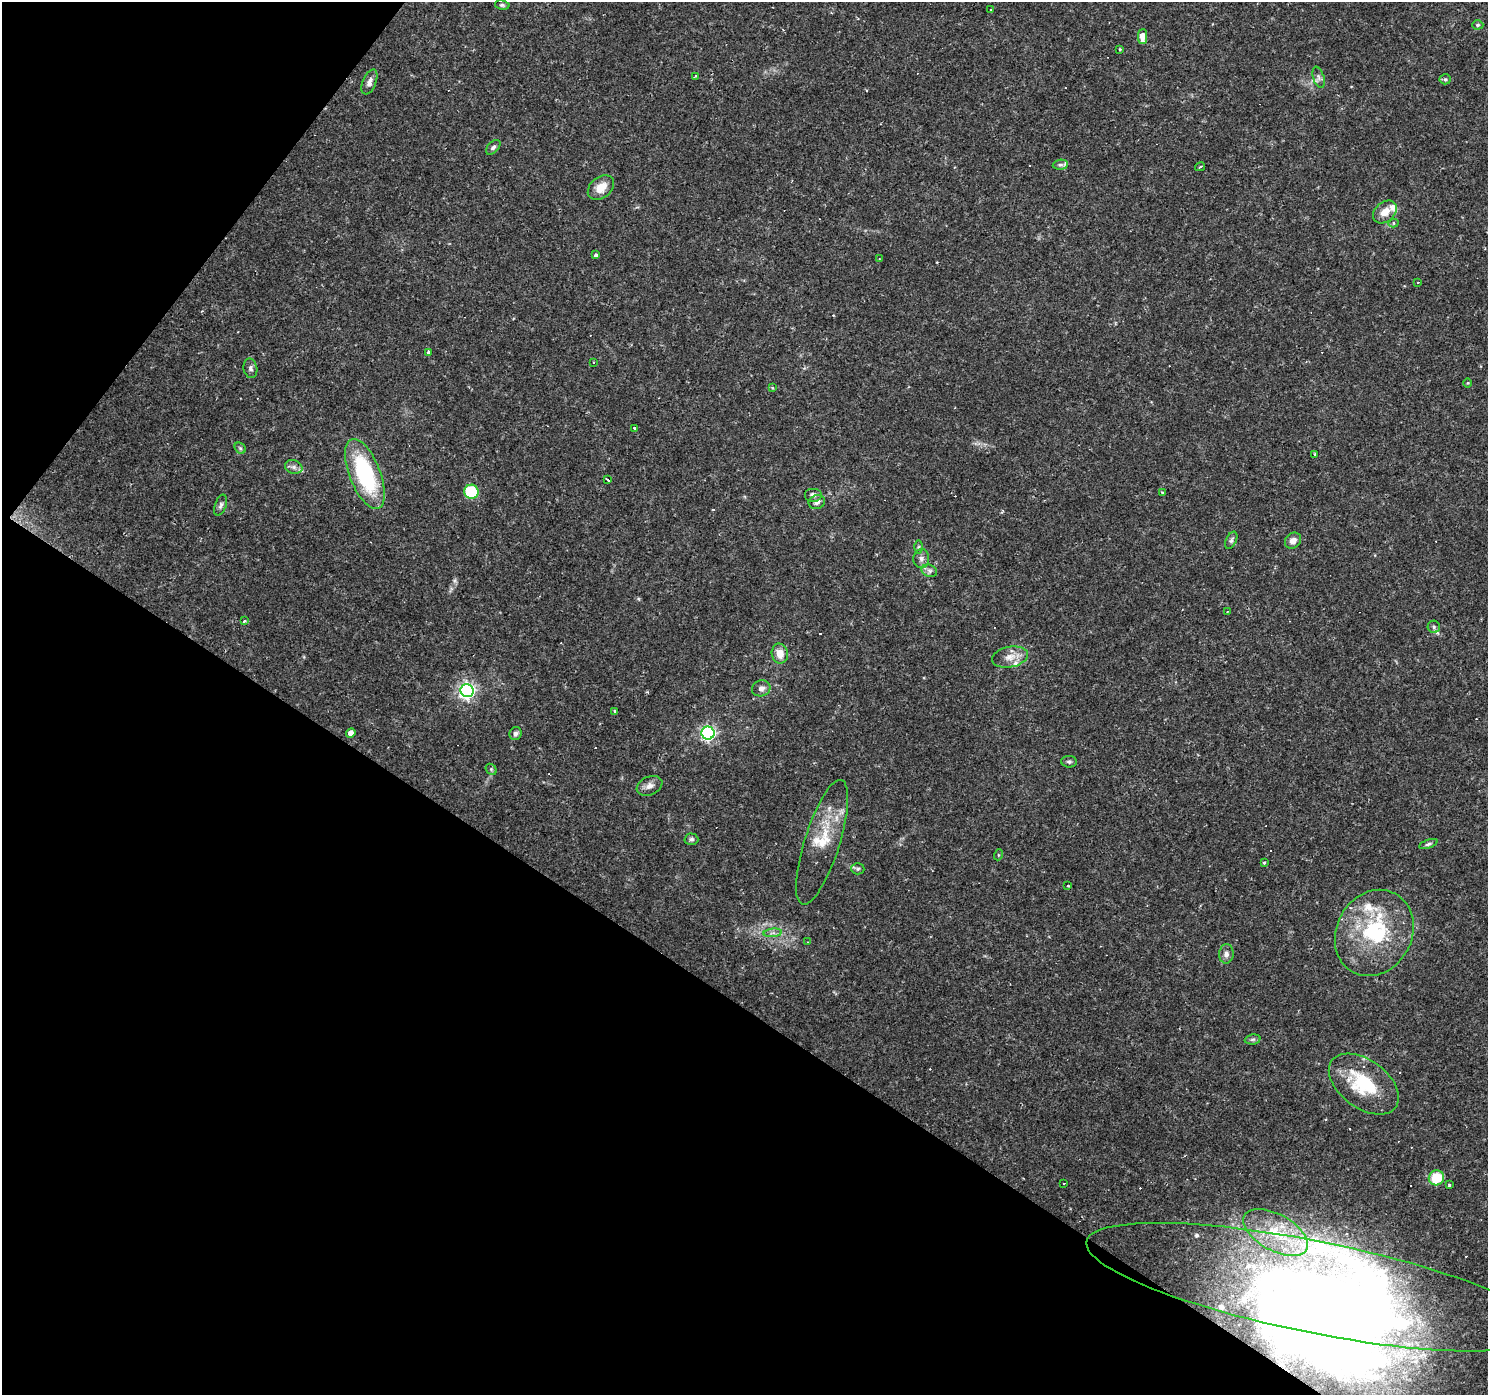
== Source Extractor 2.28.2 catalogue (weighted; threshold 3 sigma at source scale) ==
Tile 9 of 4 x 4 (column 1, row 3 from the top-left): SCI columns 3-1488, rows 1638-3030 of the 5945 x 5993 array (HDU 1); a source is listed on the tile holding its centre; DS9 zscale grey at full resolution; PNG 1490 x 1397 px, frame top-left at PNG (2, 2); each listed source drawn as its Kron ellipse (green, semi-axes under 4 px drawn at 4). Shown black and unused: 33% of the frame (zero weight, under 2 of 3 exposures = <1% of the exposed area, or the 3 px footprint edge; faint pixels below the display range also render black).
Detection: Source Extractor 2.28.2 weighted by HDU 2 'WHT'; one run over the whole footprint, this tile lists its part. Background 0.0655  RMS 0.0042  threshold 0.0191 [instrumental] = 3 sigma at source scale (4.5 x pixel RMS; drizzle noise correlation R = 1.50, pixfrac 1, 0.0396/0.0396 arcsec/px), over >= 5 px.
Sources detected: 111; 4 inside a brighter object's white glare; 21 cosmic-ray / hot-pixel residue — neither listed nor drawn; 15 inside a brighter listed object's ellipse — not listed separately; the other 71 listed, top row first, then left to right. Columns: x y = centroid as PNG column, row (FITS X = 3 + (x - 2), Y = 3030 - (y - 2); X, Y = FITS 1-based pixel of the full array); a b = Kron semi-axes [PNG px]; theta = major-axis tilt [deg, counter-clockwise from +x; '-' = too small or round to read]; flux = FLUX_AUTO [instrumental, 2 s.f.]
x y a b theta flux
502 5 7 4 -9 0.78
990 10 3 2 - 0.63
1478 25 5 4 - 0.74
1143 37 7 4 89 5.6
1120 49 4 3 - 0.45
695 76 3 3 - 1.3
1319 77 11 5 -73 1.4
1445 79 5 5 - 0.64
369 82 13 6 67 2.2
493 147 9 5 45 1.1
1060 165 8 5 5 1
1200 167 5 3 - 0.54
601 187 15 10 40 5.9
1385 212 13 9 42 4.5
1394 223 5 4 - 0.87
596 255 4 3 - 0.95
879 259 3 3 - 0.34
1418 282 3 2 - 0.39
428 352 4 3 - 0.9
593 362 3 3 - 0.74
250 368 10 7 -80 1.4
1468 383 4 3 - 0.34
772 388 3 3 - 0.57
634 428 3 3 - 2.2
240 448 6 5 - 0.76
1315 454 4 2 - 0.39
294 467 9 6 -15 1.7
365 474 37 15 -68 43
608 480 3 3 - 2.3
471 492 7 7 - 21
1163 492 4 2 - 0.65
813 495 9 7 0 1.6
817 502 8 6 19 2.1
221 505 11 5 69 1.2
1231 540 9 5 65 1.1
1293 541 9 7 41 2.7
919 547 6 4 89 0.71
921 559 9 8 - 1.7
929 571 8 6 -22 1.3
1227 611 3 2 - 0.42
244 621 4 3 - 0.65
1434 627 6 6 - 0.96
780 654 10 8 -79 4.9
1010 657 18 10 10 4.6
761 688 9 7 20 2
467 691 6 6 - 120
615 711 4 3 - 0.55
351 733 5 4 - 3.2
708 733 6 6 - 91
515 734 7 6 - 1.2
1069 762 8 5 -2 0.94
491 769 6 5 - 0.7
650 786 13 9 24 2.6
691 839 7 5 -1 0.98
822 842 65 17 72 17
1428 844 10 4 19 0.94
998 855 5 3 - 0.41
1264 862 3 3 - 0.56
858 869 6 5 - 0.82
1068 886 3 2 - 0.34
773 933 9 3 5 1.2
1374 933 45 37 62 41
808 942 4 3 - 0.25
1226 954 9 7 85 2
1253 1039 8 5 7 0.93
1364 1084 40 24 -36 26
1436 1178 8 7 - 14
1064 1183 3 3 - 1.5
1449 1185 3 3 - 1.1
1276 1232 36 18 -29 20
1315 1287 233 46 -11 250